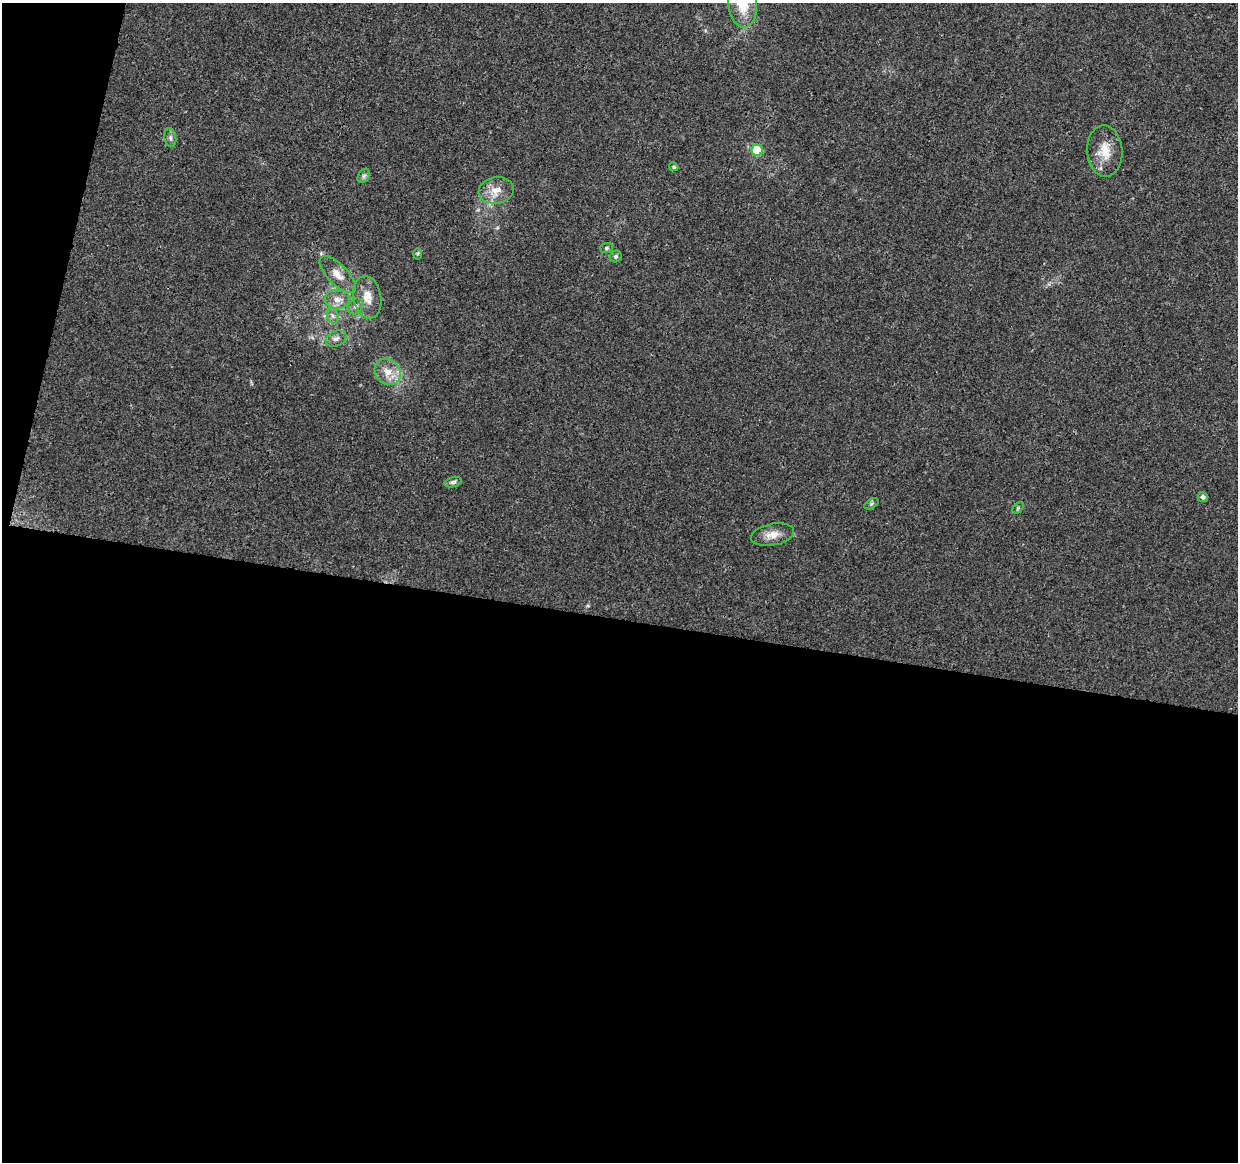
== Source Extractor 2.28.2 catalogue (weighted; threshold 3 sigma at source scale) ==
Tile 13 of 4 x 4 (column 1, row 4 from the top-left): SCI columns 1-1236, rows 226-1385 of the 4953 x 5153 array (HDU 1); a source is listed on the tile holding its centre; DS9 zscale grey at full resolution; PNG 1240 x 1164 px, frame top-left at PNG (2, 3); each listed source drawn as its Kron ellipse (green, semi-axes under 4 px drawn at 4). Shown black and unused: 49% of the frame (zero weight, under 3 of 4 exposures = <1% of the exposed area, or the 3 px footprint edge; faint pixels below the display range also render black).
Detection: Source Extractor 2.28.2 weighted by HDU 2 'WHT'; one run over the whole footprint, this tile lists its part. Background 0.0224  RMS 0.0028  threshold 0.0127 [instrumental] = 3 sigma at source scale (4.5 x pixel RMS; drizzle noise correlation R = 1.50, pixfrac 1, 0.0396/0.0396 arcsec/px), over >= 5 px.
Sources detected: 22; all 22 listed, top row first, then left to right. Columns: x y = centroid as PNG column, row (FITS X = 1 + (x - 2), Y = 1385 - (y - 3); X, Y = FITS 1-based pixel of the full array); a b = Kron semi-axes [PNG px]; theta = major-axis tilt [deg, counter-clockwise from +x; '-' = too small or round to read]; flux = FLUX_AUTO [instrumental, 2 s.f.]
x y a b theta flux
742 3 25 14 -85 8.9
170 138 9 6 -81 0.84
757 150 5 5 - 9.7
1105 151 25 17 -86 5.8
674 167 5 4 - 0.52
364 176 7 5 59 0.67
496 190 17 13 10 3.7
606 248 6 5 - 0.54
418 254 6 4 89 0.38
616 256 6 5 - 0.59
338 274 24 10 -46 3.4
367 297 21 14 -80 4.4
337 299 12 9 -1 2.5
355 306 8 6 54 1
333 316 8 5 -72 0.92
336 338 11 7 22 1.3
388 372 14 12 -46 3.7
453 482 8 5 15 0.74
1203 497 5 5 - 0.91
871 504 8 4 31 0.47
1018 508 7 4 46 0.4
772 535 22 10 11 3.1
Isophote crosses this tile's border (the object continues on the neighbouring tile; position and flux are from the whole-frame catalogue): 1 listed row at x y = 742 3